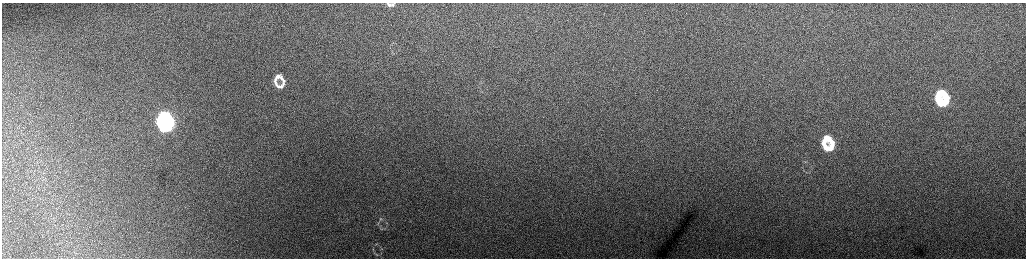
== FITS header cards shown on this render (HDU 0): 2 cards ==
NAXIS1  =                 2048 /fastest changing axis
NAXIS2  =                  512 /next to fastest changing axis

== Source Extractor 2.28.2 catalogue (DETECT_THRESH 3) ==
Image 2048 x 512 px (HDU 0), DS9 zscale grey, zoomed out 1/2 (1 PNG px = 2 x 2 image px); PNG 1028 x 260 px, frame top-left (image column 1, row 511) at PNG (2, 3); no overlay
Background 168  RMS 1.8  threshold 5.4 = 3 sigma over >= 5 px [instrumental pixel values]
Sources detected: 27; all 27 listed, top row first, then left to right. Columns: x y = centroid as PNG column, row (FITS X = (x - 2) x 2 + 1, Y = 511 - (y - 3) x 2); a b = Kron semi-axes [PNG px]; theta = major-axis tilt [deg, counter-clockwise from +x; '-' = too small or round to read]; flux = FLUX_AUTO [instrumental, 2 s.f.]
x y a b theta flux
394 3 3 3 - 280
389 5 7 3 -14 1200
278 76 10 6 -10 2500
275 81 9 5 82 1700
283 81 15 5 -88 2500
278 86 12 6 -27 2400
940 93 10 6 -13 11000
938 98 6 4 -89 6100
946 101 11 5 81 9000
940 103 8 4 -33 8200
164 117 9 6 -16 36000
169 121 6 3 -45 15000
161 122 7 4 -89 23000
169 124 4 3 - 14000
164 127 9 5 -18 30000
826 138 8 6 37 5400
832 142 9 6 -52 4000
824 143 5 4 - 2800
832 146 7 6 - 3500
826 148 8 5 -33 4900
805 162 4 2 - 240
381 219 5 3 - 520
381 229 4 3 - 360
376 244 4 3 - 440
381 248 3 2 - 220
373 249 4 3 - 340
376 255 4 3 - 340
At the frame edge (FLAGS 8, measured only in part): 2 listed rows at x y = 394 3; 389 5